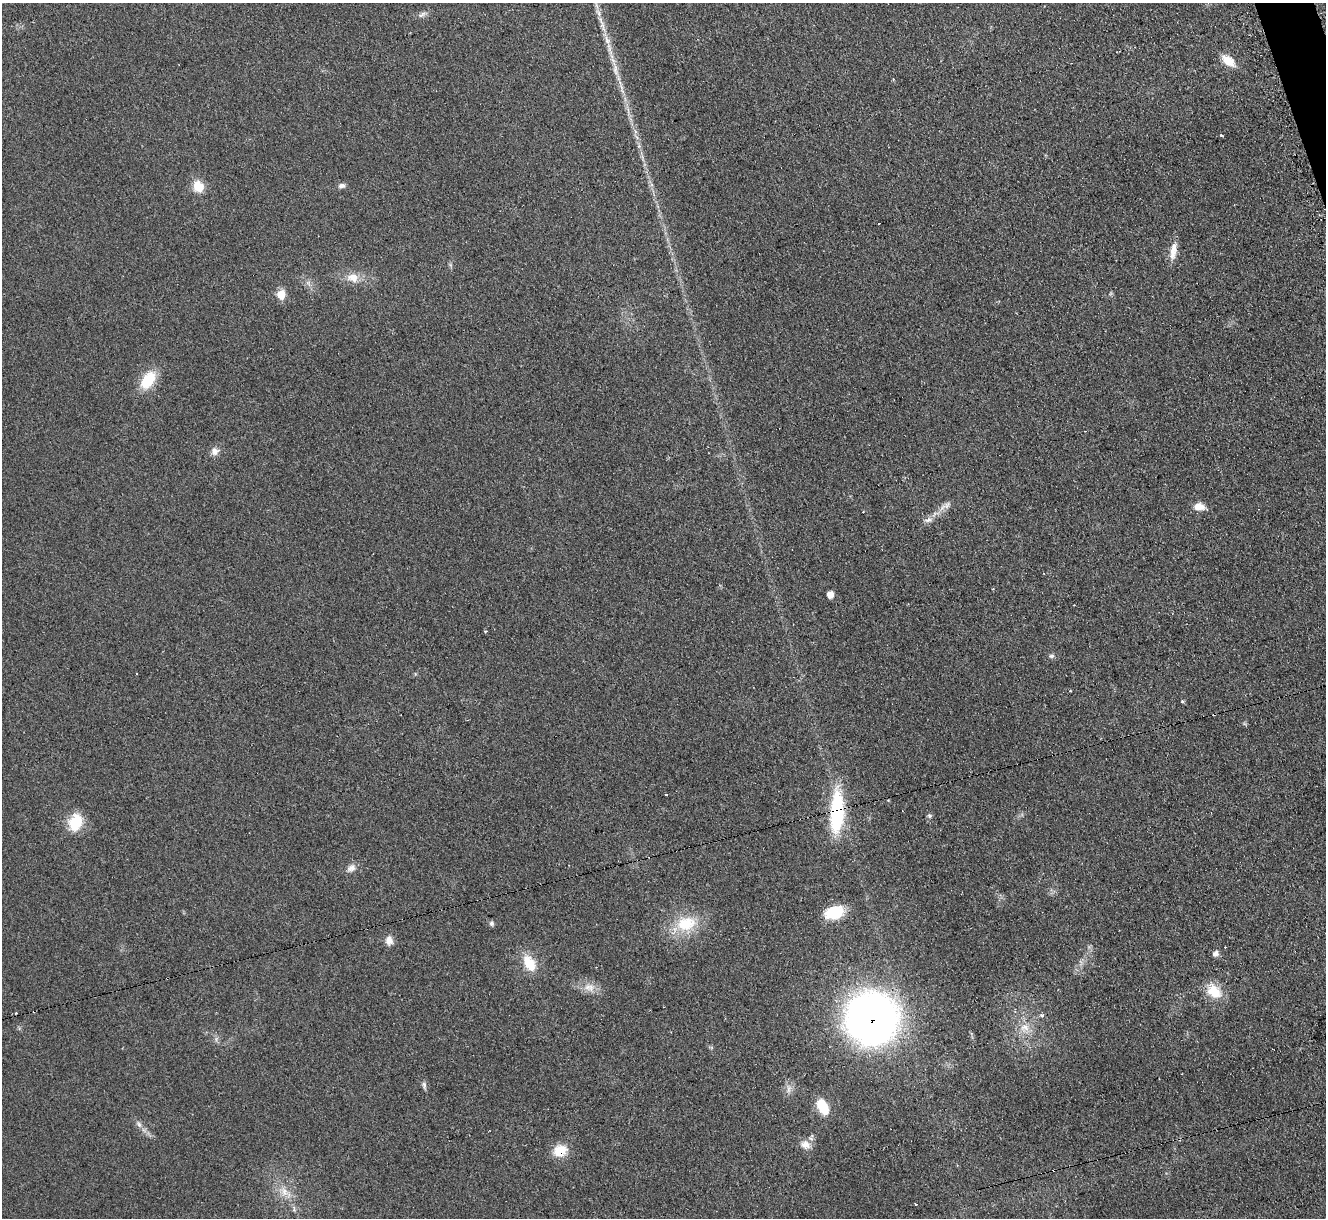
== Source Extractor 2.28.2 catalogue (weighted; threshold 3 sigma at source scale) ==
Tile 10 of 4 x 4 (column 2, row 3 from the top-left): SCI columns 1345-2668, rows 1488-2703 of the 5321 x 5278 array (HDU 1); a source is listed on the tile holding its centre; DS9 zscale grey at full resolution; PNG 1328 x 1220 px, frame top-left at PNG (2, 3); no overlay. Shown black and unused: <1% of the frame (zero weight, under 2 of 3 exposures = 2% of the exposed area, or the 3 px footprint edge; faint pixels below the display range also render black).
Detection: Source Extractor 2.28.2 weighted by HDU 2 'WHT'; one run over the whole footprint, this tile lists its part. Background 0.133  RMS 0.013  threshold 0.0565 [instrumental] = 3 sigma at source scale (4.5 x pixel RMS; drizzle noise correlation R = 1.50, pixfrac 1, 0.05/0.05 arcsec/px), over >= 5 px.
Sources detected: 52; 3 cosmic-ray / hot-pixel residue — not listed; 1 inside a brighter listed object's ellipse — not listed separately; the other 48 listed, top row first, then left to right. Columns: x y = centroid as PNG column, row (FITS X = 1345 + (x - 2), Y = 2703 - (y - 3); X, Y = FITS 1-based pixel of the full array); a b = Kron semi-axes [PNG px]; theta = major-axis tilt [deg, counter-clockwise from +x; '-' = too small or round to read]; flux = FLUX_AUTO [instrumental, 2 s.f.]
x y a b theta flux
422 14 13 5 35 4.1
602 24 31 4 -72 16
1228 61 14 8 -38 23
615 69 17 6 -89 8.6
1220 135 3 3 - 3.3
198 186 14 12 -62 19
341 186 9 6 7 3.9
879 223 3 2 - 1
1173 251 25 8 81 14
353 278 16 12 -10 16
309 283 9 4 -81 3.6
281 294 7 7 - 27
148 380 21 13 56 38
215 451 10 10 - 7.1
947 505 12 6 45 6.1
1199 506 12 8 -3 13
928 520 10 6 16 5.1
993 589 3 3 - 1.1
830 594 6 5 - 11
485 631 3 3 - 2.5
1052 656 8 6 1 2.7
1071 691 3 2 - 1.1
1182 702 4 4 - 2
666 794 3 3 - 2.5
837 812 48 15 87 98
929 816 6 5 - 2.1
75 822 23 17 71 31
351 868 12 9 29 7.4
834 913 19 12 17 46
491 923 7 6 - 2.9
686 923 31 22 10 47
389 940 11 9 -85 8.5
1225 947 2 2 - 0.81
1215 954 7 6 - 5.7
529 963 19 12 -59 29
589 987 17 10 -10 13
1214 992 19 14 -33 29
34 1011 3 3 - 2.9
1042 1015 4 4 - 3.5
871 1018 43 42 - 730
1025 1027 14 10 -14 13
424 1085 10 6 -78 3.4
788 1089 12 6 77 6.2
823 1107 19 11 -62 26
139 1124 11 6 -58 4.9
805 1145 13 10 -18 11
560 1151 13 10 26 29
285 1192 20 9 -42 16
Overlapping masked pixels (flux is a lower limit): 4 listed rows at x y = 837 812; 34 1011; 871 1018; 560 1151
Isophote crosses this tile's border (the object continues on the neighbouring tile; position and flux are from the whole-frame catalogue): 1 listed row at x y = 602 24